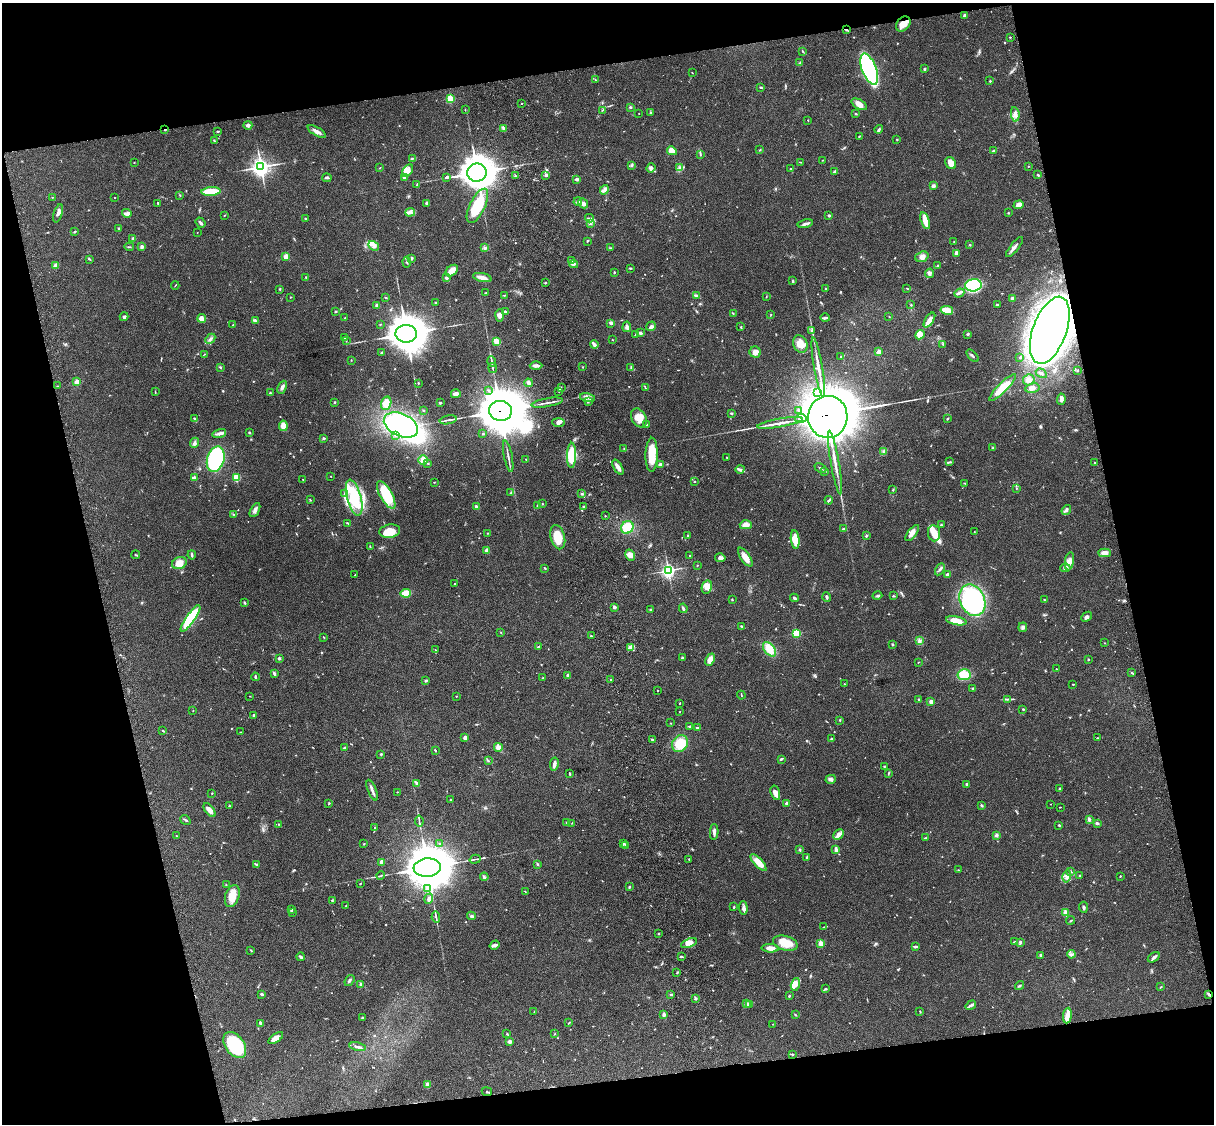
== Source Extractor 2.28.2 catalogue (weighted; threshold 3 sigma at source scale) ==
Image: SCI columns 122-4969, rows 276-4762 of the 5088 x 4924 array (HDU 1 of 3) = the unmasked area's bounding box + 8 px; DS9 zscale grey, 4 x 4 block average (1 PNG px = mean of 4 x 4 image px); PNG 1216 x 1126 px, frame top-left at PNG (2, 3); each listed source drawn as its Kron ellipse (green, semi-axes under 4 px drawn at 4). Shown black and unused: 26% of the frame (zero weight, under 3 of 4 exposures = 6% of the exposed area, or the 3 px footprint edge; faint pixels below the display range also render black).
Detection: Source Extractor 2.28.2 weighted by HDU 2 'WHT'. Background 0.0847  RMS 0.006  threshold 0.027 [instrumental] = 3 sigma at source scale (4.5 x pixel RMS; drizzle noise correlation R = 1.50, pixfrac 1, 0.05/0.05 arcsec/px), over >= 5 px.
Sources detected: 768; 3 too faint to see at this stretch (4 x 4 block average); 11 inside a brighter object's white glare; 2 long thin detections or spike segments (spike, bleed or trail) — neither listed nor drawn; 7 coinciding with a brighter row at this scale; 41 inside a brighter listed object's ellipse — not listed separately; of the other 704, all 500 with FLUX_AUTO >= 1.59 (the completeness limit of this list) listed and drawn (204 fainter detections not listed), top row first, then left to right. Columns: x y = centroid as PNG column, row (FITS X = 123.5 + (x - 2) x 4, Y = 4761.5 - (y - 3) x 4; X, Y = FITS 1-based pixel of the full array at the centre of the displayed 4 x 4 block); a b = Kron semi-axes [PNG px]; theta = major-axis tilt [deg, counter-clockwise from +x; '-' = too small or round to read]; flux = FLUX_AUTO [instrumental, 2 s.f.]
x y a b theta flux
964 15 2 2 - 28
903 24 8 6 49 36
846 30 4 2 - 3.3
1010 37 2 2 - 2.2
803 51 3 2 - 2.8
800 63 4 2 - 3.7
869 69 16 7 -69 580
924 69 2 2 - 5.6
692 73 2 2 - 1.9
595 80 2 2 - 2.5
990 81 2 2 - 8.3
761 87 3 2 - 3.7
450 99 2 2 - 220
522 103 2 2 - 3
859 104 8 4 -30 22
630 107 2 2 - 4
465 110 2 2 - 1.6
602 110 4 2 - 2.2
651 112 2 2 - 5
639 113 2 2 - 1.6
856 114 2 2 - 3.4
1015 114 7 3 -81 20
808 120 2 2 - 1.9
248 125 4 4 - 8.5
503 128 3 2 - 4.8
879 129 4 2 - 5.7
165 130 3 2 - 2.8
218 131 3 2 - 5
317 131 10 3 -31 16
859 136 3 2 - 2.3
897 139 2 2 - 2.7
214 141 3 2 - 1.8
760 150 2 2 - 3.1
672 151 5 3 - 34
994 151 3 2 - 7.3
700 154 4 2 - 4.2
413 158 3 2 - 3.1
822 160 2 2 - 3.3
134 162 2 2 - 2.5
800 162 4 2 - 2.2
951 163 6 5 - 23
632 165 3 2 - 2.8
1028 166 2 2 - 3.1
261 167 4 3 - 1600
380 168 3 2 - 1.8
651 168 5 3 - 7.6
680 168 3 2 - 3.4
791 169 2 2 - 1.7
408 171 7 4 59 16
834 171 3 2 - 6.6
477 173 10 9 - 5400
545 175 2 2 - 3.7
1038 175 2 2 - 5.5
515 176 2 2 - 1.7
404 177 3 3 - 7.6
447 177 3 2 - 6.6
327 178 5 2 - 5.5
577 179 4 3 - 6.4
417 185 4 2 - 5.3
933 186 3 3 - 7.8
604 190 5 3 - 14
211 192 9 3 4 100
180 195 2 2 - 2.2
52 197 2 2 - 1.8
114 198 2 2 - 1.6
578 201 4 4 - 8.4
158 203 3 2 - 3.7
427 203 3 3 - 8.2
583 203 5 3 - 18
1019 205 5 3 - 22
477 206 19 7 64 160
410 212 5 4 - 13
58 213 9 3 72 16
127 213 5 3 - 8.5
1008 213 2 2 - 2.4
224 215 2 2 - 2.3
829 215 3 2 - 4.5
305 218 2 2 - 11
589 218 4 2 - 3.5
925 221 9 3 -73 47
200 223 5 2 - 6.7
591 224 2 2 - 1.7
805 224 8 2 12 12
119 228 3 2 - 2.5
75 232 3 2 - 4.8
197 232 2 2 - 1.9
133 238 2 2 - 5.6
587 241 3 2 - 3
954 241 2 2 - 3.2
970 245 3 2 - 3.1
374 246 5 4 - 14
129 247 5 2 - 3.1
142 247 4 4 - 8.3
1014 247 12 3 50 14
484 248 3 3 - 5
611 248 2 2 - 2.1
956 253 4 2 - 14
286 257 3 3 - 21
922 257 7 5 21 15
412 258 4 2 - 4.3
89 259 3 2 - 3.2
571 261 3 2 - 3.4
407 262 5 2 - 5.8
574 264 4 3 - 7.1
56 265 3 3 - 11
938 265 3 2 - 2.4
630 268 2 2 - 3
452 271 7 4 40 35
614 272 2 2 - 3.8
930 273 5 3 - 8.7
306 277 2 2 - 2
446 278 3 2 - 9.2
482 278 9 3 -12 25
793 281 3 2 - 4.3
545 283 2 2 - 2.1
175 285 4 2 - 2.1
973 285 8 6 7 340
825 288 2 2 - 6.9
907 288 2 2 - 2
280 289 2 2 - 3.4
486 293 3 2 - 3.3
959 293 5 2 - 7.1
504 295 3 2 - 1.8
696 296 4 2 - 4
291 297 2 2 - 2.5
766 297 2 2 - 1.7
385 298 3 2 - 2.4
1012 298 2 2 - 8.2
435 302 2 2 - 2.1
377 305 3 3 - 9.7
911 305 2 2 - 2.5
997 305 2 2 - 5.3
947 310 6 3 -11 40
336 311 2 2 - 4.4
506 312 4 2 - 7.4
733 313 2 2 - 2.3
771 314 2 2 - 1.6
500 315 6 3 86 13
889 316 2 2 - 1.9
124 317 4 3 - 6.9
202 318 4 3 - 9.1
345 318 2 2 - 7.8
825 318 4 2 - 6.8
929 320 8 3 57 49
255 321 3 2 - 3.9
611 323 3 3 - 9.9
380 324 2 2 - 2.6
233 325 2 2 - 3.9
651 326 5 3 - 9.1
627 327 5 4 - 8.6
741 327 3 2 - 3.3
1050 330 35 17 70 6100
811 331 2 2 - 2.1
640 333 3 2 - 9.1
406 334 10 8 0 9400
968 334 2 2 - 5.9
636 335 3 2 - 2.6
920 335 5 4 - 48
344 338 2 2 - 1.8
210 339 6 2 45 6.4
612 340 2 2 - 1.7
346 341 2 2 - 2
496 341 4 2 - 44
800 344 9 7 -65 39
943 344 3 2 - 3.6
594 345 4 2 - 26
382 352 2 2 - 5.9
755 352 6 5 - 19
879 352 2 2 - 61
204 354 2 2 - 1.6
972 356 7 2 -48 6.3
841 357 3 2 - 2.1
1020 357 2 2 - 3.3
351 360 2 2 - 1.8
491 361 5 2 - 5.9
536 366 6 2 -1 12
220 367 2 2 - 4.3
583 367 2 2 - 1.9
818 367 30 2 -80 36
493 368 5 2 - 4.5
631 368 3 2 - 3.3
1077 370 2 2 - 3.9
1041 373 6 2 -32 5.4
1029 380 6 5 - 19
77 382 2 2 - 62
418 383 2 2 - 2.8
528 383 4 4 - 7.8
57 386 2 2 - 1.7
282 387 7 3 64 11
561 387 2 2 - 1.6
645 388 4 2 - 2.8
1003 388 18 4 45 68
1032 388 7 5 11 17
488 390 2 2 - 3.1
155 392 3 2 - 2
559 392 3 2 - 2
817 392 3 3 - 8.5
270 393 2 2 - 5.8
456 394 5 2 - 22
588 398 8 3 -13 14
1061 399 5 3 - 13
335 402 2 2 - 4.2
588 402 2 2 - 2.3
386 403 7 5 72 42
440 403 3 2 - 4.5
547 403 16 2 10 12
423 410 2 2 - 2.1
500 411 11 10 - 18000
798 411 3 2 - 3.6
731 413 3 2 - 4.6
828 417 21 19 86 28000
194 418 3 2 - 3.2
639 418 10 7 -62 43
801 418 5 2 - 1300
947 419 2 2 - 4.2
448 420 8 2 11 7.9
559 422 6 4 -2 12
780 423 23 2 10 30
401 425 18 11 -24 590
647 425 3 2 - 5.6
283 426 5 3 - 40
249 432 2 2 - 15
219 433 7 4 16 11
483 434 2 2 - 4
395 435 3 2 - 3.8
324 438 3 2 - 4.6
194 443 5 3 - 9
624 448 2 2 - 2.4
993 448 3 2 - 2.5
884 451 2 2 - 4.4
571 455 12 4 89 140
652 455 17 6 89 87
508 456 16 2 -79 11
727 457 2 2 - 1.6
216 459 13 8 73 330
526 459 2 2 - 1.8
423 460 5 4 - 26
835 462 32 2 -80 40
950 462 3 2 - 2
428 463 2 2 - 2.3
1094 463 2 2 - 2.3
660 465 2 2 - 17
618 467 8 3 -60 18
820 468 6 2 -24 4.8
740 469 4 2 - 5.6
825 471 2 2 - 1.8
331 476 2 2 - 4.5
194 478 4 2 - 17
236 478 2 2 - 230
303 479 2 2 - 3.5
434 482 2 2 - 1.7
694 482 2 2 - 2.6
964 483 3 2 - 2
1016 488 2 2 - 1.8
893 490 2 2 - 2.8
511 492 3 2 - 2.3
345 493 3 2 - 4.2
582 494 2 2 - 5
386 495 15 6 -61 140
354 498 18 7 -76 190
310 500 3 2 - 2.3
829 500 4 2 - 5.3
542 504 2 2 - 2
537 505 2 2 - 12
477 507 4 2 - 8.8
584 507 3 2 - 4.1
255 510 8 3 60 14
1066 510 5 4 - 9.7
233 514 2 2 - 1.8
605 516 2 2 - 2.1
348 523 2 2 - 2.1
746 525 6 4 -1 26
941 525 2 2 - 2.8
627 527 6 6 - 68
843 529 3 2 - 3
390 531 10 6 9 59
974 532 2 2 - 1.9
487 533 2 2 - 2.2
912 533 10 4 51 21
934 533 8 6 -84 30
688 535 2 2 - 3.3
866 536 3 2 - 4.8
558 537 12 7 -75 73
795 539 9 3 -83 53
370 546 3 2 - 2.6
487 550 2 2 - 71
1104 553 6 4 -2 21
136 555 4 2 - 2.8
192 555 4 2 - 6.1
630 555 6 4 -59 21
690 555 2 2 - 1.6
745 557 11 4 -56 31
720 558 5 3 - 11
1069 561 9 4 81 21
179 563 7 6 - 39
697 565 2 2 - 1.7
545 568 2 2 - 3.6
1065 568 5 4 - 12
940 569 6 2 61 7.3
668 570 3 3 - 930
355 575 2 2 - 6.7
947 575 3 2 - 11
454 583 2 2 - 1.8
707 587 7 5 79 22
406 593 5 4 - 58
877 596 5 2 - 5.8
893 596 3 2 - 3.2
827 597 5 2 - 7.2
794 598 4 2 - 4.8
732 599 3 2 - 2.3
972 600 16 12 -65 580
1045 600 2 2 - 1.7
244 603 3 2 - 4.7
614 607 2 2 - 13
683 608 5 2 - 8.9
650 609 3 2 - 3.7
1087 617 6 3 45 9.1
190 618 16 4 55 220
956 621 10 3 -11 56
741 626 3 2 - 3.4
1023 627 5 3 - 7.8
501 632 2 2 - 2
796 633 2 2 - 300
591 636 3 2 - 3
324 637 2 2 - 1.7
919 641 4 3 - 7.1
1104 643 2 2 - 1.6
892 644 3 2 - 3.3
539 646 3 2 - 3.2
631 648 4 3 - 9
770 649 8 5 -50 56
435 650 2 2 - 2.2
682 657 2 2 - 4.3
279 658 2 2 - 27
710 660 6 4 66 30
1088 660 2 2 - 1.9
918 662 2 2 - 1.8
1056 669 2 2 - 5.5
274 673 4 2 - 7.2
1132 673 4 2 - 3.4
568 675 3 3 - 5.4
964 675 6 5 - 71
255 677 4 2 - 4.7
543 678 2 2 - 4.9
611 679 3 2 - 4.9
426 681 2 2 - 6.4
844 684 2 2 - 2.3
1073 684 2 2 - 2.1
973 688 3 2 - 3.1
657 690 2 2 - 4.2
741 695 4 2 - 2.7
250 696 2 2 - 1.6
456 696 2 2 - 2.3
1008 699 3 2 - 3.5
919 700 2 2 - 5.8
931 702 3 2 - 18
680 703 2 2 - 2.2
1023 709 2 2 - 2.8
193 711 2 2 - 1.6
679 712 3 2 - 1.7
253 715 3 2 - 5.4
840 720 2 2 - 3
670 723 2 2 - 1.7
690 726 4 2 - 3.8
697 727 3 2 - 4.2
163 731 2 2 - 3.9
241 732 2 2 - 1.8
465 738 2 2 - 50
1097 738 3 2 - 3.6
831 739 3 2 - 4.9
652 740 2 2 - 4.3
680 744 9 7 53 97
344 747 3 2 - 5.1
498 747 4 3 - 17
435 750 2 2 - 4.2
381 754 3 2 - 3.7
781 759 4 2 - 4.6
488 761 3 2 - 2.8
554 764 7 2 81 16
884 766 2 2 - 2
889 773 3 2 - 2.8
570 774 3 2 - 4.2
831 779 5 3 - 8.4
417 783 3 3 - 5.8
967 784 2 2 - 6.3
1059 788 2 2 - 3.6
372 790 11 3 -68 14
397 792 2 2 - 1.6
212 793 2 2 - 1.9
775 793 7 4 -73 17
450 800 2 2 - 10
787 803 2 2 - 33
329 804 3 2 - 2.1
1051 804 2 2 - 1.7
981 805 4 2 - 4.7
229 806 3 2 - 4
1060 807 2 2 - 2.2
210 810 8 3 -50 23
1089 819 4 3 - 7.3
185 820 6 2 -32 4.5
419 821 5 2 - 4.9
567 822 2 2 - 2.8
572 823 2 2 - 1.9
1097 823 3 3 - 8.3
279 824 2 2 - 1.8
1059 825 2 2 - 4.6
375 827 2 2 - 3.9
714 832 8 2 87 12
838 834 6 4 45 15
996 835 3 3 - 7.7
176 836 2 2 - 1.6
925 838 3 2 - 4.7
364 844 2 2 - 2.4
440 844 2 2 - 2.2
623 844 3 2 - 4.2
625 846 2 2 - 2
836 849 3 2 - 16
799 850 2 2 - 4
806 857 3 2 - 3
475 859 5 2 - 4.4
689 859 2 2 - 1.8
381 862 2 2 - 52
758 862 11 4 -47 46
538 864 3 2 - 3.2
257 865 2 2 - 3.3
427 868 14 9 5 20000
959 870 2 2 - 2.2
1071 871 3 2 - 3
381 876 4 2 - 3.5
1067 876 6 4 75 12
1080 876 2 2 - 3.9
1120 876 2 2 - 2.1
484 877 4 2 - 6.5
360 884 2 2 - 2.7
226 885 2 2 - 2.1
629 887 2 2 - 6.2
427 889 3 3 - 5.9
525 891 2 2 - 1.6
232 896 11 7 72 52
429 899 5 3 - 12
332 900 3 2 - 2.1
346 906 3 2 - 2.5
734 907 4 2 - 2.8
1083 907 5 2 - 6.5
743 908 7 3 -87 13
291 910 2 2 - 4.9
292 912 2 2 - 3.8
1065 913 2 2 - 130
472 916 4 3 - 6.2
436 917 5 2 - 4.8
1071 920 4 2 - 2.4
824 927 4 2 - 2.7
658 934 2 2 - 12
1015 942 3 2 - 3.2
1020 942 4 3 - 6
689 943 8 4 21 22
785 943 12 7 -16 51
820 943 2 2 - 120
495 945 5 3 - 10
915 946 4 2 - 8.9
770 948 8 3 -2 29
251 950 3 2 - 2.9
1071 954 4 2 - 6
1041 955 2 2 - 5.2
681 956 4 2 - 3.5
301 957 4 2 - 5.7
1154 957 6 3 33 8.9
677 972 3 2 - 2.9
349 980 6 2 54 6.8
360 984 3 2 - 4.1
795 984 6 4 75 25
1020 986 5 2 - 4.1
1161 987 3 2 - 2.6
825 989 3 2 - 3.4
261 994 2 2 - 7.6
1209 994 3 2 - 7.2
671 995 3 2 - 4
789 996 3 2 - 3.7
695 999 4 2 - 4
746 1003 4 3 - 6.3
750 1005 2 2 - 2.8
971 1005 6 2 34 7.4
920 1011 2 2 - 2.2
534 1012 2 2 - 1.9
664 1014 3 3 - 9.7
795 1015 3 2 - 2.8
1067 1016 8 3 84 39
363 1017 3 2 - 3.6
569 1023 3 2 - 3.7
260 1024 4 2 - 9.4
773 1024 2 2 - 2.2
507 1034 3 2 - 2.7
555 1034 3 2 - 2.4
276 1038 8 4 34 26
510 1042 3 2 - 12
235 1045 14 9 -53 290
358 1047 8 2 -14 8.7
793 1054 3 2 - 2.7
427 1085 2 2 - 80
487 1092 5 2 - 3.1
Overlapping masked pixels (flux is a lower limit): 7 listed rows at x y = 903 24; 846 30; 165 130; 1050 330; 500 411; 828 417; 1209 994
Diffuse or blended objects may show on this block-average render without a row.